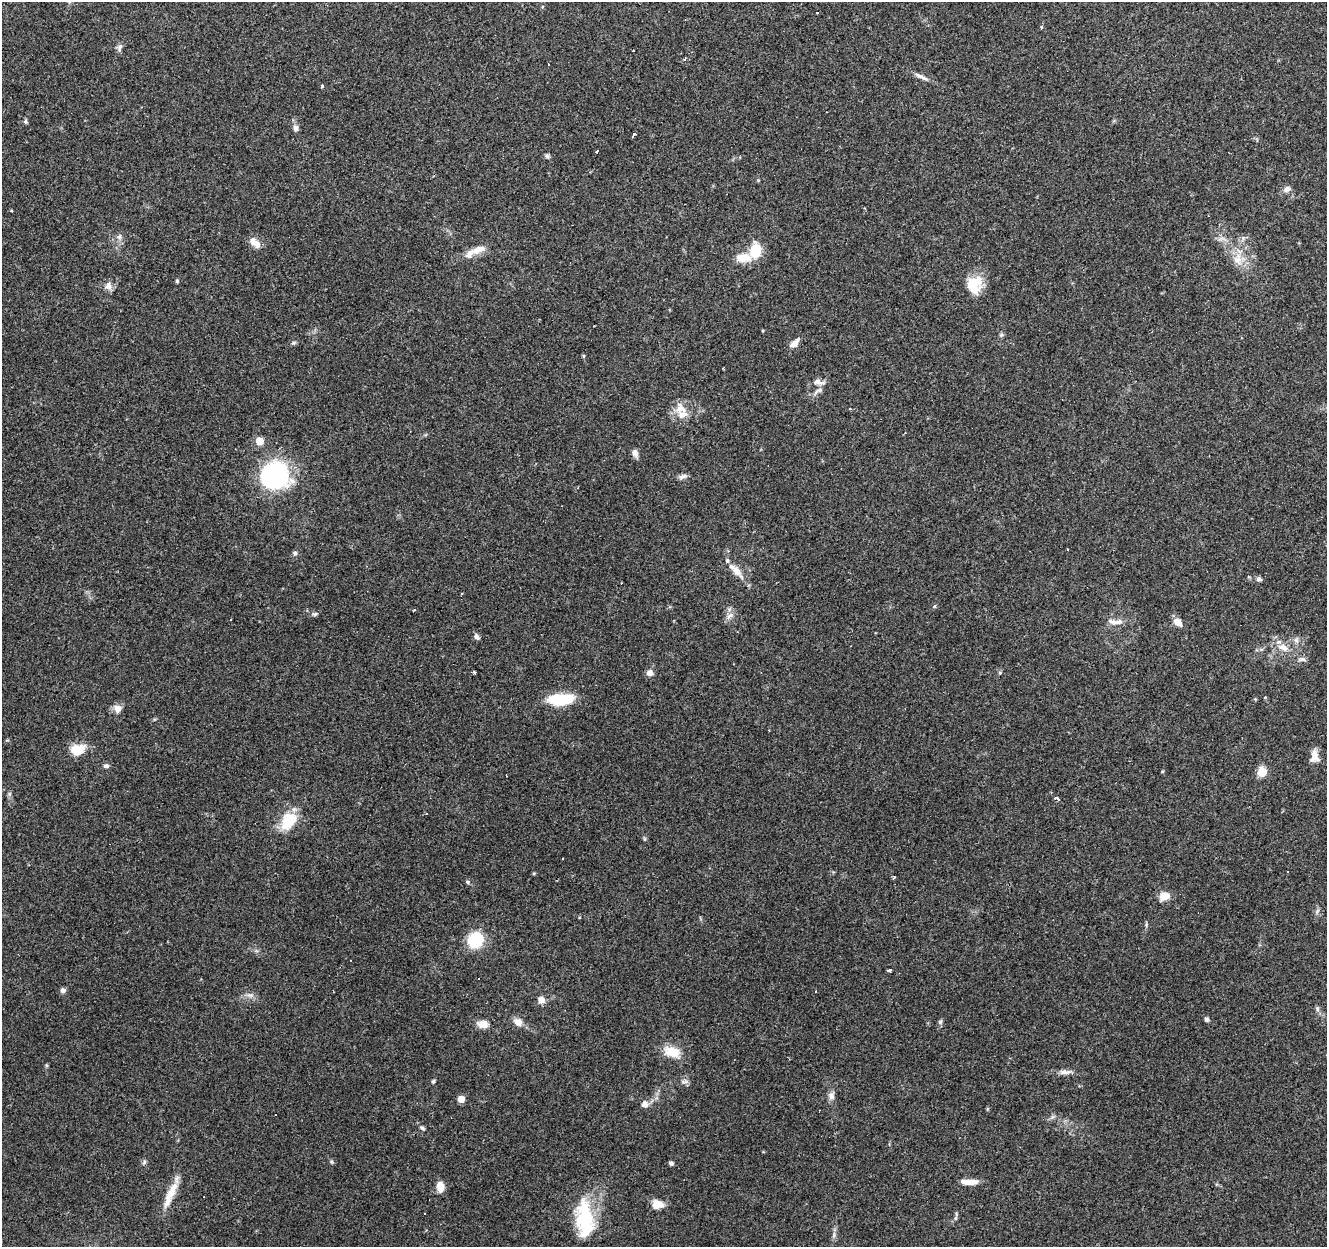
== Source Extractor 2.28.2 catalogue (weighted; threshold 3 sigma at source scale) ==
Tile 10 of 4 x 4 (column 2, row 3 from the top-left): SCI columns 1326-2650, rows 1459-2703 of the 5306 x 5470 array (HDU 1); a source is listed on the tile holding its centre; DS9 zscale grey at full resolution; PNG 1329 x 1249 px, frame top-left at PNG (2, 2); no overlay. Shown black and unused: <1% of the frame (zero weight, under 3 of 4 exposures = <1% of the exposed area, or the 3 px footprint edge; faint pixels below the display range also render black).
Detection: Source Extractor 2.28.2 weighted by HDU 2 'WHT'; one run over the whole footprint, this tile lists its part. Background 0.085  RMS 0.0048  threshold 0.0215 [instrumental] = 3 sigma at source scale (4.5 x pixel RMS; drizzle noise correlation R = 1.50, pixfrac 1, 0.0396/0.0396 arcsec/px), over >= 5 px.
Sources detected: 110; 1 inside a brighter object's white glare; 9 cosmic-ray / hot-pixel residue — not listed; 6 inside a brighter listed object's ellipse — not listed separately; the other 94 listed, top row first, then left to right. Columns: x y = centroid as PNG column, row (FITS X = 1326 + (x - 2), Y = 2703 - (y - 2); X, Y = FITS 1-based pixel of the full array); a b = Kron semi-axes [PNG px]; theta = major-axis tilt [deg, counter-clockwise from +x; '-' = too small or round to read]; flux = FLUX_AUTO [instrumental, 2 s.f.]
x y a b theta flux
119 48 11 6 74 1.6
633 50 3 2 - 0.43
685 59 4 3 - 1
921 77 22 5 -25 2.7
321 86 4 3 - 1.5
26 121 5 5 - 1.1
296 128 8 6 85 1.9
634 134 4 3 - 4.7
597 151 3 3 - 3.6
547 156 7 5 -18 0.97
1287 189 9 7 25 2.2
119 237 7 7 - 1.6
253 241 13 9 -78 3.5
479 249 22 10 18 5.1
755 251 12 9 73 19
743 258 18 10 3 8.2
1238 259 18 13 90 6.9
177 281 5 4 - 0.64
974 284 22 18 75 13
108 285 11 10 - 2.9
1001 335 7 5 -5 0.83
293 343 8 4 35 0.81
794 343 12 6 46 3.6
584 356 5 3 - 0.6
819 382 17 8 -14 2.8
818 391 15 5 30 2.2
681 408 18 17 - 6.7
850 409 3 3 - 0.72
260 441 5 5 - 10
635 453 10 7 -65 2.2
275 475 25 24 - 80
683 476 12 6 16 1.7
295 553 6 6 - 0.99
737 571 17 9 -50 5.1
1259 579 7 5 -6 1.2
934 606 5 4 - 0.69
414 610 3 2 - 0.51
315 614 6 5 - 0.92
730 616 13 7 38 2.4
231 620 3 2 - 0.61
1115 622 24 7 -2 3.8
1178 622 10 7 -50 4.7
476 637 7 5 -48 1.8
1296 640 8 6 -62 1.6
1283 647 15 10 -22 4.9
1302 659 9 6 5 1.5
474 672 3 3 - 1.3
649 673 8 8 - 2.4
1000 673 6 3 -18 0.52
1265 697 5 3 - 0.4
558 699 24 12 -4 18
117 708 11 9 -49 3.2
77 750 12 9 4 12
1314 756 14 10 87 4.4
106 766 7 6 - 1.3
1262 772 5 5 - 19
9 794 6 5 - 0.93
1057 798 5 3 - 2.5
289 820 17 11 52 19
645 839 6 4 -89 0.62
534 873 5 3 - 0.47
894 877 5 3 - 0.56
467 882 6 5 - 0.74
1164 896 11 8 5 5.6
1317 911 7 4 71 0.95
475 940 10 9 - 29
889 970 4 3 - 1.2
478 978 3 3 - 2.2
63 990 6 6 - 1.6
250 995 10 6 0 2
541 1000 8 7 - 3.6
1317 1009 8 5 -71 1.1
1206 1019 5 5 - 1.1
518 1022 12 9 -34 3.8
940 1022 7 6 - 1
483 1024 14 9 -6 4.3
672 1052 24 13 -17 8.6
46 1065 6 4 -71 0.53
1065 1072 17 6 2 2.8
433 1081 5 5 - 0.68
684 1081 13 4 3 1.3
831 1096 11 8 85 2.4
461 1099 5 5 - 6.9
645 1104 6 6 - 3.4
422 1128 8 4 -32 0.95
144 1162 8 5 81 1
671 1163 5 4 - 1.1
972 1182 16 7 6 3.9
440 1187 12 8 -83 5.1
170 1194 40 9 66 9.2
657 1204 13 10 -2 5.5
425 1213 3 3 - 1.1
585 1217 45 22 -88 30
956 1218 6 4 -71 0.65
Unlisted compact peaks at least as high as the median listed source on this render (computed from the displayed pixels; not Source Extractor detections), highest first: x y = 332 1162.